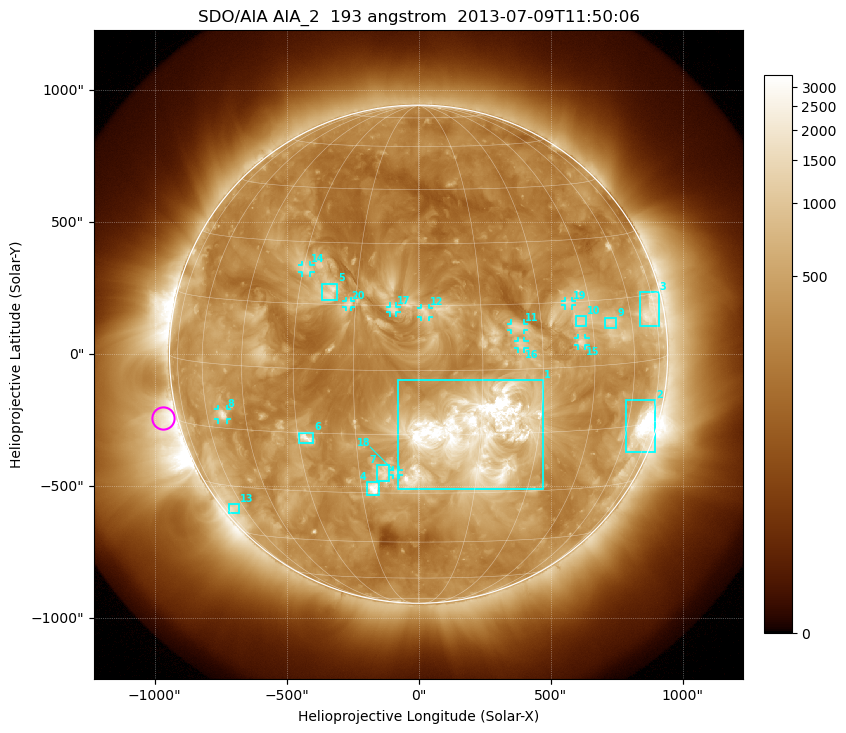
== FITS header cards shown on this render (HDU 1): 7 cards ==
TELESCOP= 'SDO/AIA'
INSTRUME= 'AIA_2'
WAVELNTH=                  193
WAVEUNIT= 'angstrom'
DATE-OBS= '2013-07-09T11:50:06.84'
CTYPE1  = 'HPLN-TAN'
CTYPE2  = 'HPLT-TAN'

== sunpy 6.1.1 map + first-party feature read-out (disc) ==
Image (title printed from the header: SDO/AIA AIA_2  193 angstrom  2013-07-09T11:50:06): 1024 x 1024 px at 2.4 arcsec/px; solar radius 944 arcsec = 393 px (full disc in frame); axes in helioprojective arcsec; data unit not stated in the header (colour bar unlabelled)
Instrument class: DISC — disc imager (sunpy class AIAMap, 193 A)
Bright regions (active regions / flare kernels): reference = the median radial profile (limb darkening/brightening removed); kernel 9 px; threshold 5 sigma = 729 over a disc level ~329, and >= 1.15x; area >= 12 px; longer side >= 9 px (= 22 arcsec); searched inside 0.97 R_sun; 21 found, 20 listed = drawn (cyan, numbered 1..; 10 of them under ~33 arcsec drawn as corner ticks so the feature stays visible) (cap 20 boxes per figure: the strongest are kept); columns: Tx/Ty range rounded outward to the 5 arcsec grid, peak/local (2 s.f.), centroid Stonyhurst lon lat
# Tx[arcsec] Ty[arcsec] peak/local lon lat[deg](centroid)
1 -80..475 -510..-95 14 +13 -15
2 785..900 -375..-175 17 +68 -16
3 835..910 105..235 6.1 +71 +11
4 -195..-145 -535..-485 9.3 -12 -29
5 -365..-305 205..270 4.9 -22 +18
6 -450..-395 -335..-295 5.7 -28 -16
7 -155..-110 -480..-420 4.4 -9 -25
8 -760..-725 -250..-205 6.3 -53 -12
9 705..750 95..140 4.8 +51 +10
10 595..635 105..145 3.6 +41 +10
11 350..400 90..115 3.7 +24 +10
12 10..40 140..175 3.6 +2 +13
13 -720..-680 -605..-565 4.2 -66 -36
14 -445..-410 310..340 3.5 -29 +23
15 605..630 30..60 4.2 +41 +6
16 375..400 20..50 3.5 +24 +6
17 -110..-85 155..180 3.1 -6 +14
18 -95..-75 -460..-440 3.7 -6 -25
19 555..580 185..205 3.3 +38 +15
20 -275..-255 180..205 3.1 -17 +15
Off-limb structures (1.02-1.3 R_sun): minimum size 162 px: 2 found; the strongest spans PA ~70..145 deg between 1.02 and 1.3 R_sun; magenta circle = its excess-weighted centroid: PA ~105 deg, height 1.06 R_sun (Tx ~-970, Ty ~-245 arcsec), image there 3.8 x the reference